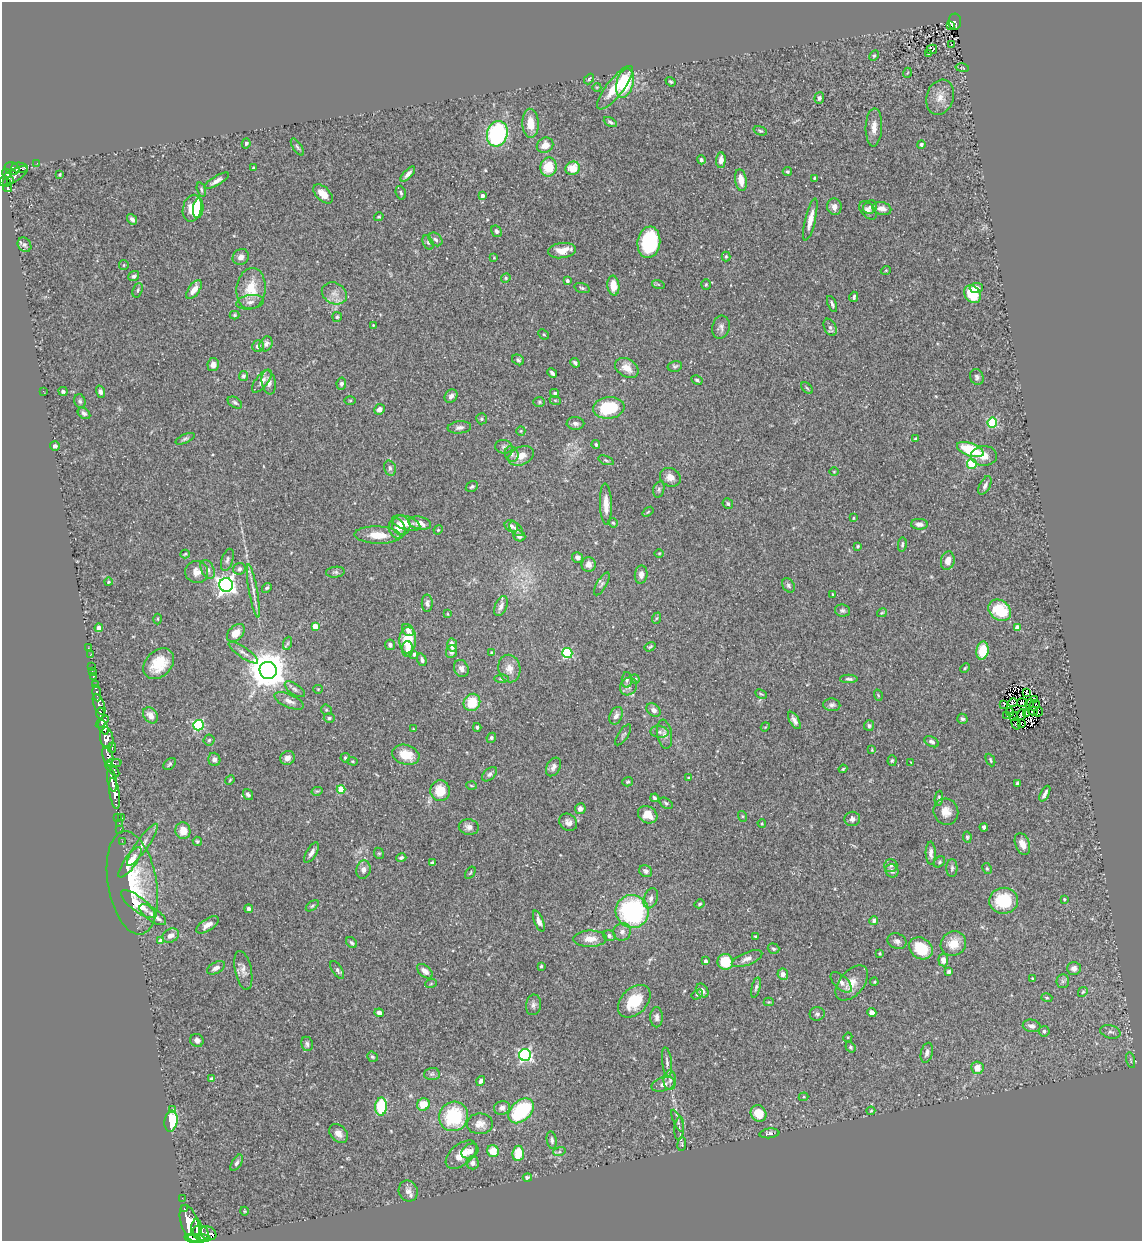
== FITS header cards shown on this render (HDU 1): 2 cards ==
NAXIS1  =                 1140
NAXIS2  =                 1239

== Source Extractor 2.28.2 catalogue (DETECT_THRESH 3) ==
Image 1140 x 1239 px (HDU 1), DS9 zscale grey, 1 PNG px = 1 image px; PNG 1144 x 1243 px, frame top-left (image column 1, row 1239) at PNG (2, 2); each listed source drawn as its Kron ellipse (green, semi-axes under 4 px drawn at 4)
Background 0.552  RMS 0.036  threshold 0.109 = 3 sigma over >= 5 px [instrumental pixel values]
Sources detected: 441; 5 with non-positive FLUX_AUTO (blend fragments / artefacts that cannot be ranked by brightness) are neither listed nor drawn; the other 436 listed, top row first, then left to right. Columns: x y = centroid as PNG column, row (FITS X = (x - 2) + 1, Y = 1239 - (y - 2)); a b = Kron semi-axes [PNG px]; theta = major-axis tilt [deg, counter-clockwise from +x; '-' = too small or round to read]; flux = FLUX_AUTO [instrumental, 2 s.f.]
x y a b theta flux
955 22 8 6 -87 89
950 26 3 3 - 26
951 44 2 2 - 1.9
932 49 5 4 - 47
928 54 3 3 - 27
874 56 6 4 62 3.7
962 68 7 3 -10 2.2
907 73 5 3 - 1.8
589 79 6 3 47 2.8
671 82 5 4 - 3.8
625 83 15 8 75 110
597 87 4 3 - 1.8
615 88 27 8 52 63
940 97 18 13 72 28
819 98 6 5 - 6.9
610 122 7 4 -27 5.1
530 123 14 8 -87 35
874 127 19 8 88 22
760 131 7 4 -20 3.7
497 134 13 10 72 280
246 143 5 4 - 4.3
921 144 4 4 - 4.6
545 145 8 7 - 28
297 147 10 4 -56 4.7
701 160 4 4 - 4.9
721 160 7 5 86 14
37 163 3 2 - 5.7
549 167 9 8 - 61
12 168 7 6 - 340
20 168 8 5 -5 170
253 168 3 3 - 4.7
573 168 7 6 - 46
787 172 5 4 - 4.1
7 173 5 3 - 310
60 174 4 4 - 2.6
408 174 10 4 47 9.9
13 176 16 6 29 310
814 178 4 3 - 2.5
10 180 4 3 - 41
741 180 11 5 -81 28
217 181 14 4 31 12
7 183 3 3 - 140
8 188 4 4 - 100
201 190 7 4 -73 3.8
401 193 7 5 -71 4.9
323 194 12 7 -45 21
482 196 4 4 - 10
834 207 8 7 - 12
870 207 7 6 - 7.8
192 208 14 9 76 88
198 208 10 5 84 49
882 208 9 6 -13 19
868 210 10 6 -48 11
379 217 5 4 - 3.4
132 219 6 4 -49 7.5
810 219 22 5 76 25
496 231 6 5 - 5.9
435 239 8 5 -44 6.7
649 242 16 11 82 200
428 243 7 5 -63 4.5
24 245 8 6 -51 6.7
562 251 14 7 8 30
241 257 8 7 - 12
726 257 5 4 - 2.9
494 258 3 2 - 1.6
124 265 5 4 - 2.7
886 270 5 3 - 2.1
134 276 6 4 38 6.8
506 278 5 4 - 3.2
567 281 3 3 - 7.5
658 284 6 4 -19 3.3
706 284 5 4 - 3.3
613 286 10 6 -84 38
582 288 8 4 -16 4.9
976 288 6 5 - 13
251 289 20 14 83 63
138 290 7 4 70 4.7
194 290 11 5 55 22
334 293 13 10 -26 21
972 294 9 7 -51 70
854 297 5 3 - 4.7
250 302 14 7 9 13
832 304 8 3 -67 5.2
234 315 5 4 - 3.5
337 317 5 5 - 3.8
373 325 3 2 - 1.8
721 327 11 8 76 10
830 327 9 6 -63 8.4
544 334 6 4 -44 2.9
266 344 8 6 61 12
258 346 6 5 - 11
518 360 6 5 - 5.3
575 363 5 3 - 5.1
213 365 6 6 - 14
675 366 7 5 13 4.9
627 368 13 8 -32 28
552 373 5 3 - 5.4
243 376 5 4 - 6.1
977 377 8 6 -61 7.1
697 380 6 3 -29 3.9
262 381 14 6 50 14
269 382 12 7 -80 15
341 384 6 5 - 6
807 388 7 4 -45 3.6
43 391 4 3 - 1.7
63 391 4 4 - 5.3
100 392 6 4 -73 7.1
555 393 4 4 - 4.9
451 396 7 6 - 10
555 400 6 3 -19 3
80 401 7 5 -73 4.8
350 401 5 3 - 2.6
539 402 6 5 - 4
235 403 8 5 -33 5.8
609 408 16 11 7 130
379 409 5 5 - 14
84 413 7 5 -38 7.3
481 419 5 5 - 4.4
575 423 9 6 -2 7.6
992 423 5 5 - 190
459 427 12 6 6 10
521 431 5 4 - 2.7
185 439 10 4 24 5.5
916 439 4 3 - 5.5
596 445 4 3 - 3.7
55 446 5 4 - 7.9
504 447 9 6 -11 6.7
970 450 14 6 -20 130
512 454 8 6 -75 8.4
521 456 13 9 24 24
984 456 13 10 1 24
606 460 8 4 -20 3.7
972 464 5 4 - 130
390 468 8 6 -74 7.1
834 472 5 3 - 2
670 477 11 9 -27 18
985 485 10 5 63 9.1
472 487 6 5 - 4.6
659 489 8 5 74 5.4
606 504 21 6 -88 27
728 504 6 5 - 4.9
648 512 6 3 37 2.4
853 518 3 2 - 2
406 523 14 6 -18 26
420 523 11 6 -11 19
613 523 5 4 - 2.9
919 524 8 5 -3 11
401 525 10 9 - 18
511 526 7 5 -33 8.6
397 528 10 8 -69 18
516 529 9 5 -47 7.9
438 530 5 3 - 2.2
378 535 23 8 -2 46
519 536 6 5 - 11
902 544 7 3 81 4.2
858 546 4 3 - 3.2
659 553 4 3 - 2.1
185 554 5 3 - 3.2
577 557 5 5 - 9.7
227 560 11 5 73 7.1
948 561 9 7 79 21
589 564 7 7 - 15
208 569 10 6 -63 11
239 569 6 5 - 6.4
197 572 11 11 - 20
335 572 9 5 7 5.8
641 575 9 6 82 13
108 582 4 4 - 3.9
602 584 13 5 60 7.5
226 585 7 7 - 1200
788 585 8 5 -58 6.4
267 588 5 4 - 4.2
253 591 27 4 -80 16
833 594 3 2 - 2.6
427 603 8 5 -89 8
501 606 11 6 67 12
842 610 7 6 - 5.7
1000 610 12 9 -38 100
882 613 5 3 - 2.6
448 614 4 2 - 1.8
657 618 6 4 69 3.6
158 619 5 3 - 2.6
315 626 4 4 - 35
99 628 4 4 - 21
1017 628 4 4 - 34
408 630 7 5 -47 14
236 633 10 7 45 26
408 640 13 8 86 71
288 643 7 4 70 4.5
390 645 5 5 - 8.6
452 645 7 5 -79 21
650 647 6 3 31 3.3
88 648 3 2 - 2.4
408 649 8 5 -90 12
982 651 9 6 79 68
451 652 6 5 - 11
243 653 17 5 -34 11
491 653 3 3 - 2.5
567 653 5 5 - 210
414 654 3 3 - 3.9
90 655 3 2 - 3.8
422 660 6 4 -71 7.1
159 664 17 13 45 66
92 666 2 2 - 8.3
461 668 9 7 -65 11
965 668 5 3 - 2.6
509 669 14 11 -78 24
268 670 8 8 - 6700
92 671 2 2 - 5.5
93 676 3 3 - 32
501 679 7 3 0 4.1
635 679 5 4 - 2.7
849 679 9 4 -1 5.8
627 680 8 5 88 5.3
95 685 3 3 - 88
628 686 9 8 - 11
295 689 11 5 -34 8.3
318 689 4 4 - 2.5
1027 692 4 3 - 4
97 693 8 3 -81 290
761 694 6 3 -25 3
878 695 6 3 -72 2.5
1034 699 3 2 - 3.8
289 701 16 6 -23 16
472 702 9 8 - 63
1013 703 5 3 - 3.5
1022 703 5 3 - 5
99 704 11 5 -68 890
1004 704 3 2 - 2
1029 704 5 2 - 1.4
832 705 8 6 -4 7.9
1034 705 5 5 - 0.63
326 710 5 5 - 3.3
654 710 8 6 -37 9.8
1033 711 4 3 - 2.7
1010 712 4 2 - 2.3
1038 712 5 3 - 1.5
100 713 5 3 - 340
1022 714 6 3 72 3.5
1026 714 3 2 - 6.2
150 715 9 6 -53 18
616 716 9 6 66 11
1007 716 4 2 - 2.1
1014 717 4 2 - 0.45
329 718 5 4 - 4.1
962 719 5 5 - 5.5
794 720 9 4 -59 12
102 722 8 3 42 550
1021 723 3 2 - 0.16
1016 724 6 2 -68 1.5
198 725 5 5 - 280
869 726 5 5 - 5.3
103 727 7 4 -65 1100
477 727 4 3 - 3.5
765 727 4 3 - 2.4
413 729 3 3 - 1.8
659 732 9 5 -6 7.7
664 734 14 7 -81 14
623 735 12 5 56 5.3
107 738 11 6 -83 520
491 738 5 4 - 4.8
209 740 5 5 - 3.8
932 742 8 5 -28 6.2
112 748 5 3 - 69
872 750 4 3 - 2.1
406 755 14 9 -16 54
108 756 10 5 -77 360
287 758 7 6 - 16
345 758 5 4 - 3.9
214 759 7 6 - 10
990 760 7 3 -65 3.5
353 761 5 4 - 2.7
892 761 5 4 - 3.7
113 763 8 3 5 210
911 763 4 2 - 1.6
170 764 7 5 44 4.4
553 767 10 6 61 9.5
112 769 9 4 -47 370
843 769 4 3 - 2.6
490 774 9 5 44 7
689 778 4 3 - 2
112 780 11 4 -79 650
230 780 5 4 - 2.8
628 782 5 4 - 3.4
1017 783 4 3 - 4.2
472 786 5 2 - 2.5
341 790 4 4 - 71
317 791 5 3 - 2.9
440 791 10 10 - 53
115 793 16 5 -81 1200
1045 794 8 3 63 7.4
248 795 6 4 -53 6.3
654 798 4 3 - 4.5
939 798 7 4 86 5.1
666 803 7 5 -36 4.8
580 809 5 5 - 9.8
946 812 13 12 - 25
648 815 10 8 -29 29
742 816 5 3 - 2.9
118 817 3 2 - 17
122 818 3 2 - 39
852 819 8 7 - 9.7
568 822 9 8 - 11
119 823 2 2 - 9.9
762 823 4 3 - 2.7
469 827 10 7 -8 12
984 827 4 3 - 5.3
120 829 3 2 - 2.4
183 831 8 7 - 27
967 837 6 4 -81 3.6
122 841 3 2 - 7.5
197 841 5 4 - 3.8
1022 844 11 7 -69 20
142 845 25 6 55 21
311 853 11 5 58 11
379 853 6 4 -66 3.4
931 853 11 5 -89 12
401 858 5 4 - 4.8
130 862 18 6 55 40
940 862 6 4 42 4.2
432 863 4 3 - 5.3
891 865 7 6 - 6.3
952 868 9 5 90 6.7
987 869 6 4 -63 3.1
363 870 9 7 79 12
646 871 7 5 -35 7.8
892 871 7 6 - 8.5
470 873 7 3 55 2.9
132 883 52 24 -80 74
651 898 10 7 71 12
1064 899 3 3 - 2.9
1004 901 14 13 - 100
138 904 21 7 -38 1.5
699 904 5 4 - 4
312 906 7 4 36 3.5
249 909 4 4 - 6.7
632 912 17 16 - 340
153 915 15 6 -35 17
874 920 4 4 - 5.9
539 921 11 4 -69 13
207 925 13 6 33 16
622 932 9 8 - 12
171 936 9 6 30 14
609 936 6 5 - 6.5
755 936 3 2 - 2.7
590 939 16 8 1 28
161 941 4 4 - 20
897 941 10 7 -22 8.6
352 943 6 4 -44 4.6
953 944 13 12 - 37
921 948 12 10 -36 73
773 949 6 5 - 4.1
880 953 3 3 - 3.1
747 959 16 6 21 14
943 960 6 5 - 15
705 961 3 3 - 4.9
725 962 8 7 - 71
541 966 3 3 - 2.9
216 968 10 5 28 10
1074 968 7 6 - 11
243 970 20 8 -78 16
337 970 10 5 -57 6.5
425 971 9 5 -40 15
949 971 4 3 - 5.3
783 974 6 5 - 13
1032 979 4 3 - 2.6
1063 981 6 6 - 7
841 982 13 6 -43 13
874 982 4 3 - 2.9
431 983 6 4 21 2.7
852 983 20 12 49 34
756 987 10 4 76 6
702 991 7 5 -53 14
1083 992 5 4 - 3.2
697 994 6 4 31 3.3
1047 998 5 4 - 3
634 1001 19 13 45 77
769 1002 5 4 - 2.6
533 1005 10 7 81 9.2
872 1012 4 4 - 13
379 1013 5 4 - 12
817 1014 7 7 - 6.8
657 1017 10 6 89 10
1032 1026 9 6 -12 12
1044 1031 5 5 - 4.8
1110 1032 10 6 -14 7.4
848 1037 5 4 - 2.5
197 1040 7 6 - 13
307 1044 7 6 - 6
850 1047 6 4 -52 4.1
927 1053 10 6 76 11
525 1055 6 6 - 450
372 1057 5 5 - 4.9
1131 1060 8 3 -77 2.8
667 1062 15 4 -83 8.8
977 1068 6 6 - 24
432 1074 8 6 2 6.5
212 1079 4 4 - 9.6
670 1080 10 6 90 9.3
481 1081 5 4 - 7.7
663 1084 12 7 16 12
803 1097 5 4 - 2.9
423 1104 6 6 - 43
381 1107 9 6 87 110
502 1108 8 6 15 10
173 1109 4 3 - 4
521 1111 15 10 43 170
871 1111 4 3 - 2.9
758 1113 8 7 - 42
454 1116 15 14 - 150
171 1121 10 6 82 97
678 1121 12 3 -64 5
480 1124 13 10 2 21
679 1129 12 5 86 7.2
338 1133 11 8 -43 16
769 1133 10 5 6 7.7
552 1140 9 5 -80 7.4
682 1144 7 3 83 2.5
470 1151 9 6 31 13
493 1151 6 5 - 42
559 1152 6 4 18 3.7
518 1153 7 5 85 58
461 1155 18 10 39 38
237 1163 9 4 59 6.1
473 1163 6 6 - 8.6
527 1178 4 4 - 6.6
408 1191 10 9 - 14
182 1198 3 2 - 2.8
184 1209 3 3 - 49
244 1211 4 3 - 2
190 1223 19 8 -72 2800
197 1228 9 5 -89 970
201 1233 8 7 - 1200
208 1233 8 6 -30 480
192 1238 8 4 -12 1400
199 1238 12 4 -4 1500
At the frame edge (FLAGS 8, measured only in part): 1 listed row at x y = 192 1238
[5 non-positive-flux detections neither listed nor drawn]